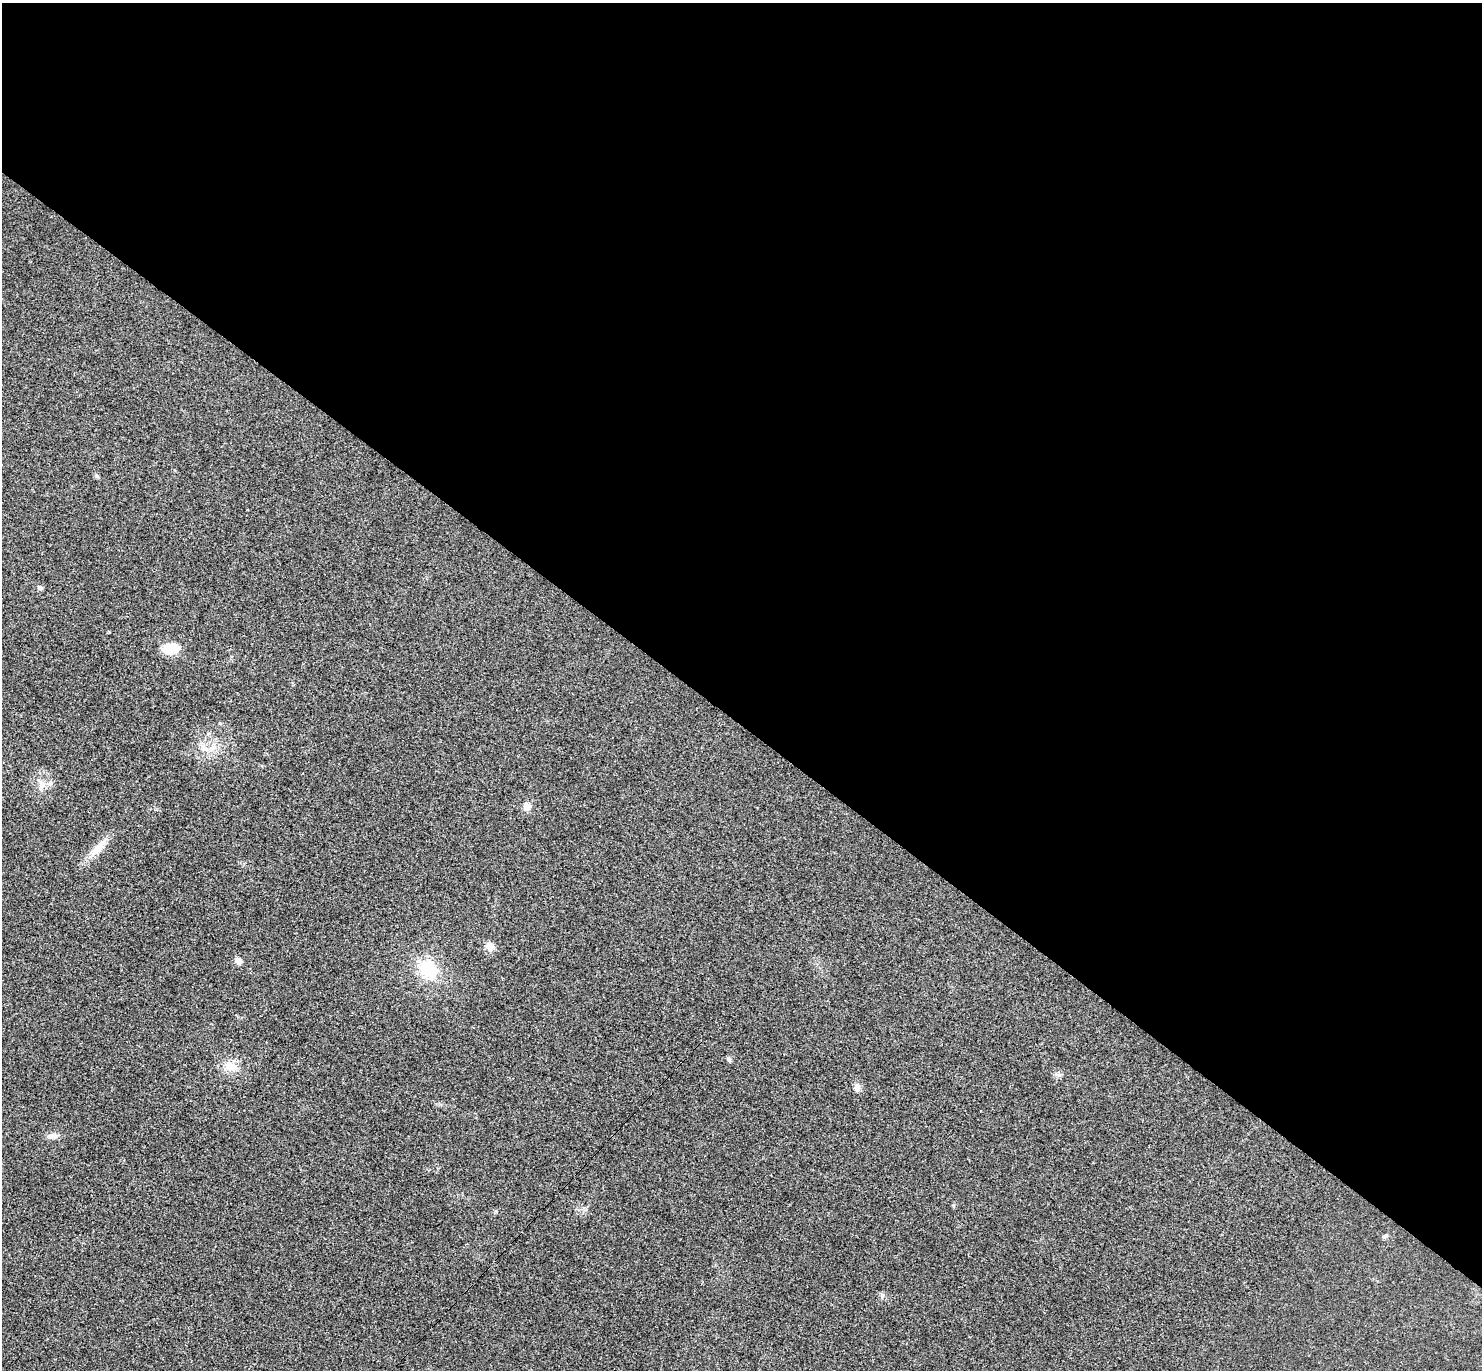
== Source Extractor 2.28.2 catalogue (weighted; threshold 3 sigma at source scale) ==
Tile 3 of 4 x 4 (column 3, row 1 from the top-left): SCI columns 3000-4479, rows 4303-5670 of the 6002 x 6011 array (HDU 1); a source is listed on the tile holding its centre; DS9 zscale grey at full resolution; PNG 1484 x 1372 px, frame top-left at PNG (2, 3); no overlay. Shown black and unused: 53% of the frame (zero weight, under 3 of 4 exposures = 6% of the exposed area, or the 3 px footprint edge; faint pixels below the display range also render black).
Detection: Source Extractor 2.28.2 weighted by HDU 2 'WHT'; one run over the whole footprint, this tile lists its part. Background 0.0203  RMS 0.0058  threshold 0.026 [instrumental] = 3 sigma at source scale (4.5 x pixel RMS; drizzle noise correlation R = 1.50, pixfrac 1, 0.05/0.05 arcsec/px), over >= 5 px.
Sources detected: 19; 1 inside a brighter listed object's ellipse — not listed separately; the other 18 listed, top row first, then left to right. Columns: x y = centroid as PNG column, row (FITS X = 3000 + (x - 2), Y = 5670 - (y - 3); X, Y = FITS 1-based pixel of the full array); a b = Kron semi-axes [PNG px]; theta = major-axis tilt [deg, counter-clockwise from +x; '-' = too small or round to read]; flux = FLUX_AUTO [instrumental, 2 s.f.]
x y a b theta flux
96 476 6 4 -89 0.86
40 588 7 6 - 1.4
171 648 21 12 8 11
203 748 14 9 -59 5
50 783 8 6 -90 1.9
42 784 10 6 -52 2.9
527 806 10 10 - 3.7
98 848 37 10 45 9.1
490 946 10 9 - 4.7
239 961 9 8 - 2.8
427 969 28 22 -49 26
729 1059 7 5 -71 1.2
230 1066 19 13 -22 8.5
1058 1075 9 4 -19 1.2
857 1088 10 9 - 3.1
52 1136 16 7 -4 3
1385 1236 8 4 45 0.96
882 1295 7 4 72 1
Unlisted compact peaks at least as high as the median listed source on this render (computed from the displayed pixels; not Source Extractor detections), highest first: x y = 220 723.